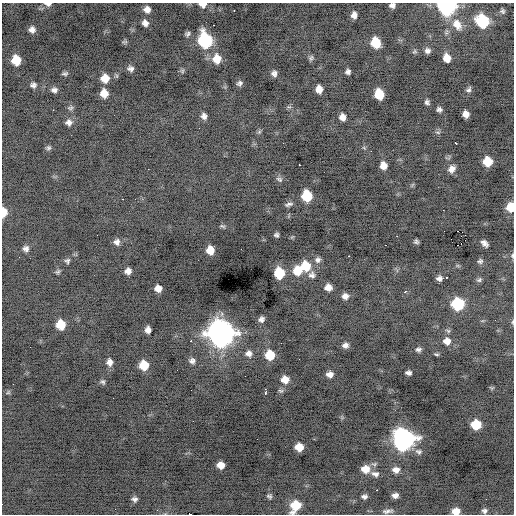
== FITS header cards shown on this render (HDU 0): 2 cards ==
NAXIS1  =                  512 / Axis length
NAXIS2  =                  512 / Axis length

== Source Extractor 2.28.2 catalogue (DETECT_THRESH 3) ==
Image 512 x 512 px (HDU 0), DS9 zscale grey, 1 PNG px = 1 image px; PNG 516 x 516 px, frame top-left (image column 1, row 512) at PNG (2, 3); no overlay
Background -0.501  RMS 0.93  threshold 2.8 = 3 sigma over >= 5 px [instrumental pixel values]
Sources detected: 144; all 144 listed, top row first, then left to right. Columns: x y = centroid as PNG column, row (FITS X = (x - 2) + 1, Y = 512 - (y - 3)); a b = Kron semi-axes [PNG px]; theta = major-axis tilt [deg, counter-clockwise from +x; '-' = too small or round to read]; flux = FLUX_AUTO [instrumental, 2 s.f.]
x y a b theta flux
48 4 9 4 -6 230
203 4 8 5 -4 430
392 5 6 5 - 210
447 6 9 8 - 18000
147 10 8 8 - 390
234 10 3 2 - 560
503 11 6 5 - 120
354 15 6 5 - 310
482 21 9 8 - 4800
145 23 9 7 -60 330
457 24 15 10 -57 700
213 25 3 2 - 410
32 29 6 6 - 290
187 34 7 6 - 160
205 40 10 8 -75 7700
124 42 8 5 3 110
376 43 8 7 - 1700
414 51 6 5 - 97
427 51 6 6 - 210
311 58 8 6 64 130
447 58 7 6 - 660
217 59 10 9 - 860
16 60 8 7 - 1200
130 69 7 6 - 220
182 71 6 5 - 110
348 72 5 5 - 190
274 73 6 6 - 230
65 74 7 5 5 130
117 76 6 4 -71 86
105 78 9 8 - 780
240 83 7 6 - 170
33 85 8 7 - 210
319 89 7 6 - 490
54 90 8 6 -4 240
469 90 8 6 50 160
104 93 8 7 - 660
379 94 8 7 - 1700
427 102 6 5 - 170
289 107 7 4 -17 98
70 108 8 5 19 140
439 109 6 5 - 180
53 110 2 2 - 200
466 114 6 6 - 430
204 116 7 6 - 270
342 117 7 6 - 410
69 122 9 8 - 290
259 132 6 4 45 100
438 132 7 4 -9 100
456 143 3 3 - 330
48 148 7 6 - 140
364 148 6 4 -19 78
487 161 8 7 - 1300
299 165 3 2 - 400
383 165 7 6 - 530
148 169 2 2 - 140
452 169 10 9 - 380
279 179 10 7 -27 180
412 185 7 4 71 79
307 196 8 7 - 2300
123 199 3 2 - 160
289 204 10 5 15 190
510 207 8 7 - 1000
443 210 2 2 - 30
4 212 8 5 88 980
222 226 8 4 -18 100
458 231 2 2 - 3300
276 235 5 4 - 140
465 235 3 2 - 48
397 236 2 2 - 410
292 237 5 5 - 65
416 241 4 4 - 130
117 242 7 7 - 280
484 243 7 5 -45 270
385 245 2 2 - 450
459 245 6 2 20 220
26 248 8 7 - 240
210 250 7 6 - 820
349 256 3 2 - 440
512 256 7 5 -89 120
318 260 9 8 - 250
67 261 7 6 - 150
480 261 8 7 - 160
305 266 10 9 - 1400
458 266 6 4 -19 85
128 271 6 5 - 330
297 271 10 9 - 1200
58 272 7 5 37 110
279 273 8 7 - 2100
312 275 9 9 - 290
439 278 6 5 - 240
446 278 3 3 - 270
479 280 8 6 27 140
328 287 6 6 - 460
158 288 6 6 - 480
405 291 4 3 - 140
345 296 7 6 - 310
458 304 8 8 - 4300
261 319 6 5 - 210
513 322 6 3 81 77
61 325 8 7 - 1200
148 330 6 5 - 350
448 331 8 5 -29 120
221 333 12 11 - 62000
191 341 2 2 - 590
447 341 9 8 - 510
281 343 2 2 - 28
345 345 7 6 - 250
30 347 2 2 - 130
418 349 7 6 - 170
249 353 9 8 - 310
436 354 7 3 -11 88
270 355 8 8 - 1600
192 361 8 7 - 240
109 362 9 7 -87 370
144 365 8 7 - 1300
408 373 6 4 -7 200
330 374 6 5 - 330
285 380 8 8 - 620
103 382 7 6 - 140
13 384 2 2 - 250
491 388 7 4 -33 82
191 390 2 2 - 130
265 391 6 3 -89 280
281 391 8 5 -1 110
8 392 8 5 30 110
113 398 2 2 - 59
476 425 8 7 - 2000
404 439 13 12 - 24000
299 447 7 6 - 780
419 452 10 7 -17 230
221 465 7 6 - 540
365 469 10 8 -1 760
396 470 8 7 - 410
375 474 11 7 -17 270
377 490 2 2 - 290
395 495 6 5 - 270
269 496 6 5 - 130
364 497 6 5 - 180
134 499 7 6 - 210
295 506 10 8 57 1700
387 511 13 5 5 230
456 511 8 6 6 640
484 511 7 6 - 200
190 514 4 2 - 1900
At the frame edge (FLAGS 8, measured only in part): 11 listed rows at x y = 48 4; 203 4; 392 5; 447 6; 510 207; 4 212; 512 256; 513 322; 295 506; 456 511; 190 514